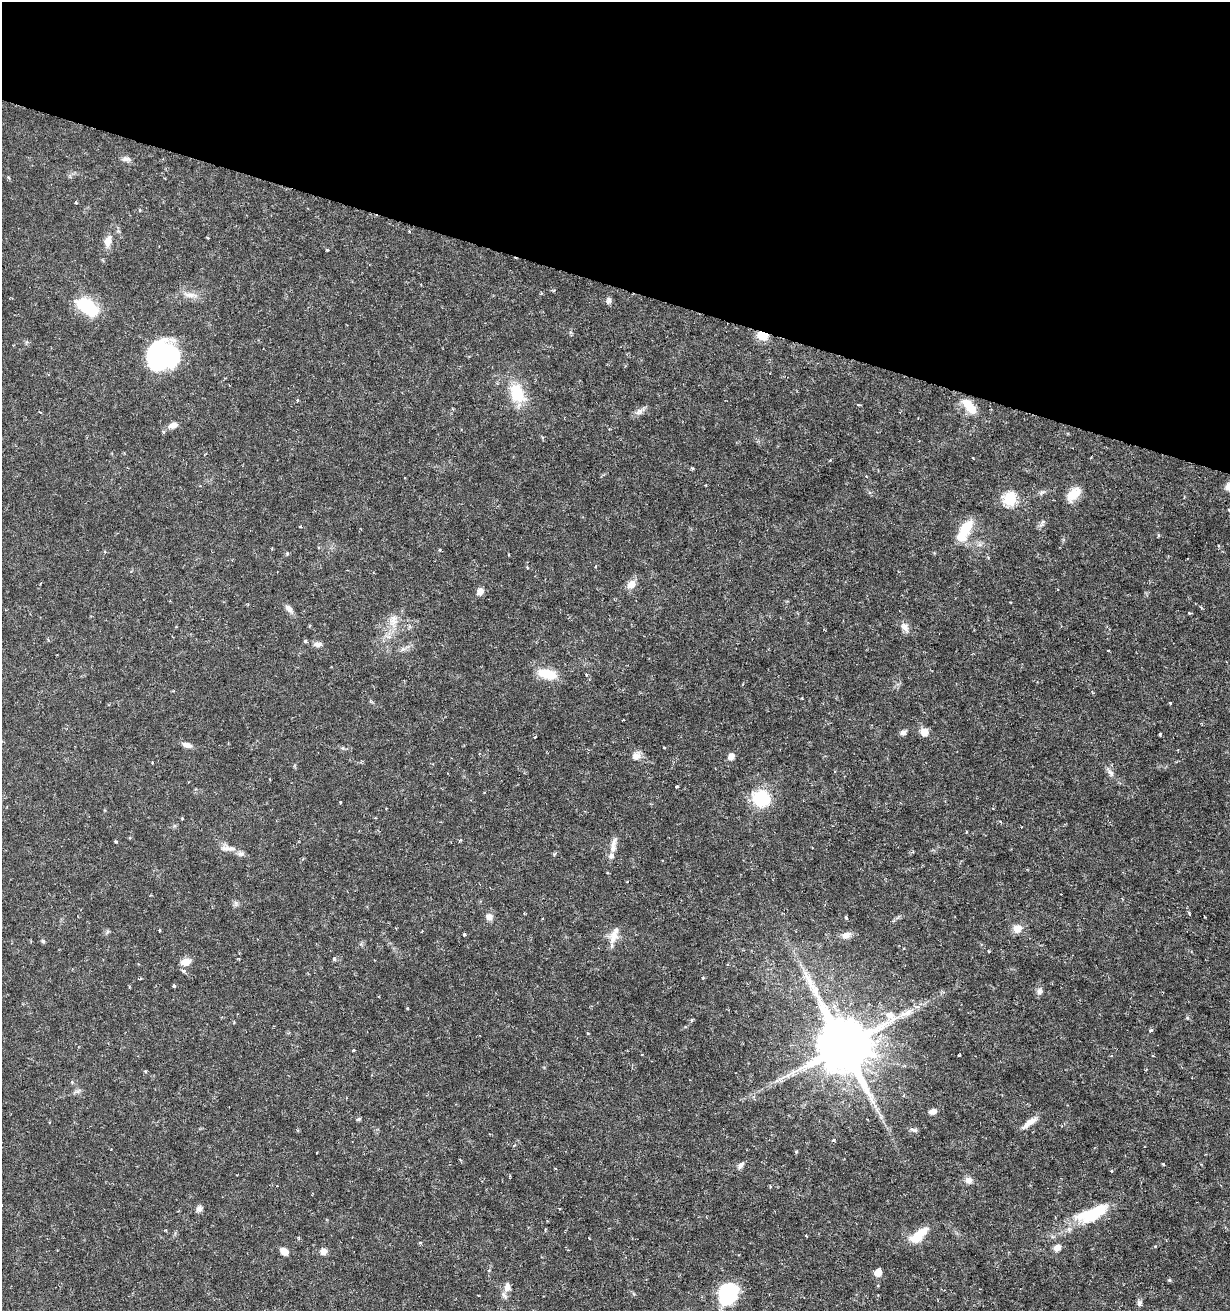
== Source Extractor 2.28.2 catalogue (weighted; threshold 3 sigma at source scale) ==
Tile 2 of 4 x 4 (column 2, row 1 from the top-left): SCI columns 1596-2823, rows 3936-5244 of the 5530 x 5283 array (HDU 1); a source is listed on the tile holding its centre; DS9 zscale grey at full resolution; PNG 1232 x 1313 px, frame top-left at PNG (2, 2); no overlay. Shown black and unused: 22% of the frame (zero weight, under 3 of 6 exposures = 2% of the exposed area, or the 3 px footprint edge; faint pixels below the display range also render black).
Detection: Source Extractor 2.28.2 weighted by HDU 2 'WHT'; one run over the whole footprint, this tile lists its part. Background 0.0157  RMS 0.0012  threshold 0.00481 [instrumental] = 3 sigma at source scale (4.09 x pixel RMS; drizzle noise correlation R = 1.36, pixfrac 0.8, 0.0396/0.0396 arcsec/px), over >= 5 px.
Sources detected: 123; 5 inside a brighter object's white glare — not listed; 4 inside a brighter listed object's ellipse — not listed separately; the other 114 listed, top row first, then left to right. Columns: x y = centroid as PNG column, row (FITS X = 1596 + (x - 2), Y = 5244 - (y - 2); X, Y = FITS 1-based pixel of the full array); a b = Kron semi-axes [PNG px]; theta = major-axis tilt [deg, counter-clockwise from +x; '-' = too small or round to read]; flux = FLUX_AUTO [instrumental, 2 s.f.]
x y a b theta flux
126 159 11 6 2 0.41
8 177 5 3 - 0.12
409 231 4 3 - 0.09
108 241 13 9 79 0.9
327 250 3 3 - 0.11
554 290 5 3 - 0.098
190 295 22 6 -6 0.79
608 300 10 6 72 0.3
88 307 24 12 -34 5.8
762 335 6 5 - 7.7
164 354 43 19 47 7.4
517 393 27 17 -67 3.6
297 400 4 4 - 0.11
969 407 19 9 -48 2.3
639 412 11 7 39 0.51
173 425 11 7 16 0.62
973 458 3 3 - 0.07
692 468 5 3 - 0.12
705 485 3 3 - 0.096
1228 487 11 7 78 0.54
1042 492 9 5 39 0.27
1074 494 20 11 48 1.6
1010 499 6 6 - 15
1043 522 8 5 37 0.28
300 527 3 3 - 0.11
965 528 23 14 50 2.4
272 548 4 3 - 0.098
596 566 4 3 - 0.091
527 568 4 3 - 0.11
631 584 11 9 47 0.9
480 591 8 7 - 0.62
289 609 12 7 -47 0.53
1189 613 4 3 - 0.11
393 620 17 12 72 1.4
904 627 11 8 -40 0.71
305 641 5 4 - 0.19
317 644 11 7 3 0.47
403 649 7 6 - 0.31
1108 650 4 2 - 0.079
547 674 22 10 -12 2.5
1170 703 3 3 - 0.11
924 732 9 8 - 0.94
903 733 7 5 8 0.41
1160 734 3 3 - 0.13
535 737 4 2 - 0.089
228 743 3 2 - 0.079
187 745 13 6 -17 0.57
664 748 3 3 - 0.089
636 756 13 10 37 0.73
731 756 8 6 42 0.54
152 762 3 3 - 0.091
1110 772 13 6 -55 0.49
677 787 3 2 - 0.14
761 798 16 14 -29 5.5
340 802 3 2 - 0.12
182 818 4 3 - 0.1
966 832 4 2 - 0.074
116 841 4 3 - 0.15
227 848 24 7 -3 0.81
613 848 22 8 77 0.94
554 854 4 3 - 0.18
627 882 3 2 - 0.081
236 903 7 4 -71 0.22
489 917 9 8 - 0.58
846 917 4 3 - 0.17
1017 928 10 10 - 0.97
159 930 3 3 - 0.12
107 932 7 4 72 0.16
464 934 3 3 - 0.18
846 935 14 8 22 0.68
614 936 18 13 73 1.3
43 941 5 4 - 0.15
989 951 3 3 - 0.12
334 958 5 4 - 0.22
186 962 10 7 16 1.2
183 971 6 4 -15 0.27
703 978 5 3 - 0.096
174 985 4 4 - 0.12
1039 991 10 7 75 0.38
407 1008 3 3 - 0.096
906 1013 43 8 25 2.2
692 1020 6 4 89 0.13
1151 1030 5 4 - 0.21
843 1046 16 13 -50 860
354 1050 3 3 - 0.1
959 1055 3 2 - 0.095
145 1071 5 3 - 0.11
788 1075 10 5 35 0.44
903 1095 4 3 - 0.11
932 1111 10 7 14 0.53
359 1119 6 4 20 0.17
1029 1123 21 7 37 0.94
914 1130 10 5 -11 0.29
834 1140 4 3 - 0.21
796 1152 5 3 - 0.11
1163 1164 3 3 - 0.28
741 1165 11 5 54 0.36
1112 1171 3 3 - 0.16
968 1180 10 8 -17 0.54
770 1186 4 3 - 0.11
199 1209 9 7 6 0.38
559 1209 4 3 - 0.12
1092 1214 45 17 23 4.7
165 1230 4 3 - 0.11
918 1236 23 11 43 2.1
420 1243 5 3 - 0.11
1057 1247 8 7 - 0.67
284 1252 8 7 - 0.84
323 1252 9 9 - 0.5
878 1273 6 5 - 1.4
1169 1280 5 4 - 0.12
507 1287 11 7 82 0.66
728 1297 23 18 19 5.4
1139 1303 8 7 - 0.28
Overlapping masked pixels (flux is a lower limit): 1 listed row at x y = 762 335
Isophote crosses this tile's border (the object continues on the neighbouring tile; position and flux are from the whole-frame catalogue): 1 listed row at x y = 1228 487
Unlisted compact peaks at least as high as the median listed source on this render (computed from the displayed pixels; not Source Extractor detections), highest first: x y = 1187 1018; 1189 913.